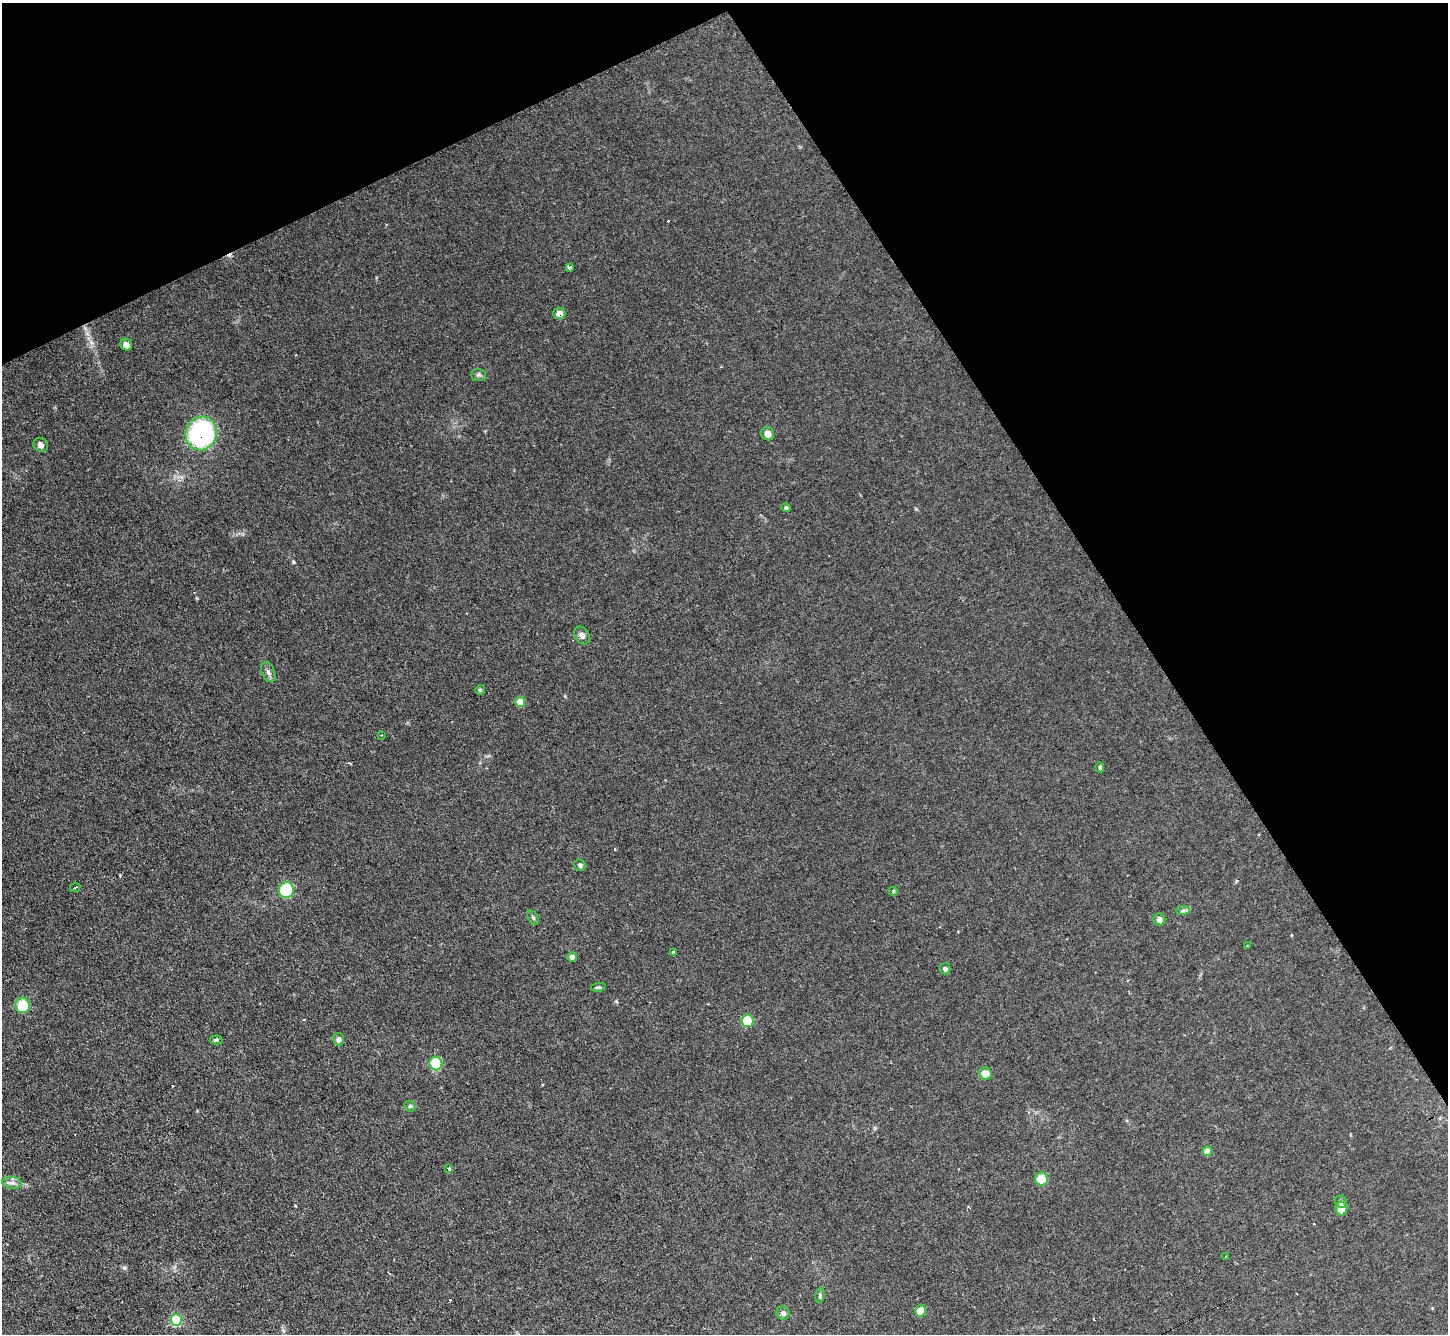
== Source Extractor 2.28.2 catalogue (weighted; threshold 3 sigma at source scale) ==
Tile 3 of 4 x 4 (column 3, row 1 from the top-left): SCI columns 2892-4337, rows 4149-5480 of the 5782 x 5770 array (HDU 1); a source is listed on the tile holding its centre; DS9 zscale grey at full resolution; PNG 1450 x 1336 px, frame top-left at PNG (2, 3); each listed source drawn as its Kron ellipse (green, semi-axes under 4 px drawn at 4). Shown black and unused: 28% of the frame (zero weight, under 2 of 3 exposures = <1% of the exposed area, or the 3 px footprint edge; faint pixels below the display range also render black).
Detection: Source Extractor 2.28.2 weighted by HDU 2 'WHT'; one run over the whole footprint, this tile lists its part. Background 0.0986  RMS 0.0077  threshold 0.0349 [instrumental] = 3 sigma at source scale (4.5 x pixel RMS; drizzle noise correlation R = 1.50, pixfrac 1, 0.05/0.05 arcsec/px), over >= 5 px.
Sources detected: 53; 9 cosmic-ray / hot-pixel residue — neither listed nor drawn; the other 44 listed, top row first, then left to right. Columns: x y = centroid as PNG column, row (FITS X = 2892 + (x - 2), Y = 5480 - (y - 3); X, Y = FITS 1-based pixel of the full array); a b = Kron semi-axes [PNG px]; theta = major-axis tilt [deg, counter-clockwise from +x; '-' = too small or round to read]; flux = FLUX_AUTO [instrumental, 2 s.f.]
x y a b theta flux
569 267 4 3 - 1.7
559 313 6 5 - 5.6
126 345 6 5 - 4.3
478 375 7 6 - 1.7
201 433 17 15 72 130
768 434 7 6 - 4.7
41 445 7 6 - 3.3
786 508 4 4 - 1.7
582 635 9 7 -57 3.2
268 672 10 6 -67 2.7
480 690 5 5 - 0.96
520 702 5 5 - 11
381 735 3 2 - 0.55
1100 767 5 4 - 1.2
580 865 6 5 - 2
75 888 5 2 - 1.6
286 890 8 7 - 50
893 891 4 4 - 0.92
1183 911 7 4 1 1.6
533 918 7 5 -62 1.5
1159 920 6 6 - 3.4
1247 946 3 2 - 0.87
673 952 4 4 - 0.7
572 957 5 4 - 3
945 969 5 5 - 2.1
598 987 8 4 8 1.1
22 1005 8 7 - 19
747 1021 6 6 - 22
338 1039 6 5 - 2.9
216 1040 6 4 1 1.1
436 1063 7 6 - 32
985 1074 6 6 - 7.8
410 1106 6 5 - 1.1
1207 1151 5 4 - 11
449 1169 4 3 - 1.9
1042 1179 6 6 - 17
12 1183 9 6 -7 2.9
1341 1202 6 6 - 1.9
1341 1209 7 6 - 9.2
1226 1256 2 2 - 0.41
820 1296 7 4 82 1.4
920 1311 6 5 - 9.7
783 1313 7 6 - 2.9
176 1320 6 5 - 54
Overlapping masked pixels (flux is a lower limit): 2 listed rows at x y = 559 313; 201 433
Unlisted compact peaks at least as high as the median listed source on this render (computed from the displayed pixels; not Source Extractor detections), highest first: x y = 293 562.